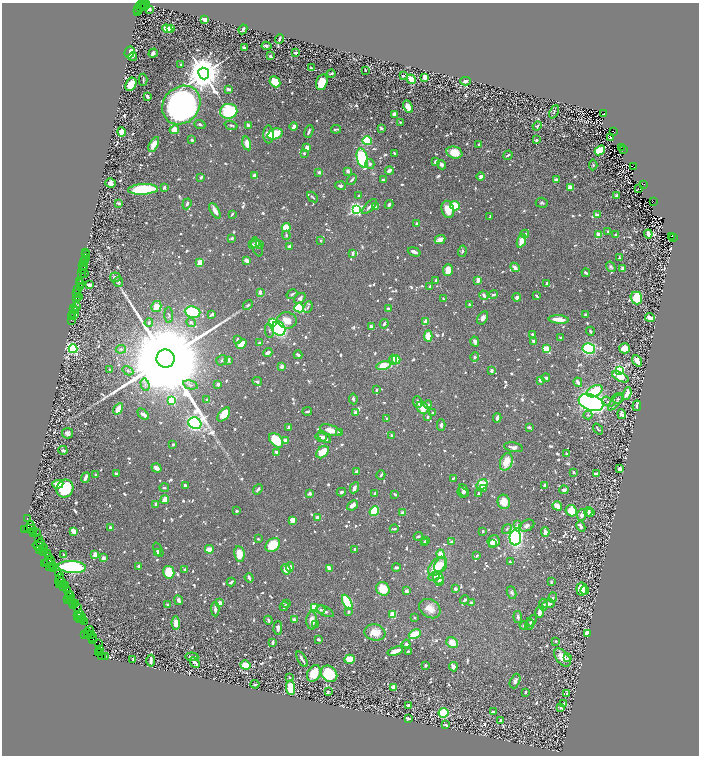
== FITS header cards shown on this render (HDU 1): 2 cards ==
NAXIS1  =                 1393
NAXIS2  =                 1507

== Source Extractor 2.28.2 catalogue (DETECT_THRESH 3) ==
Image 1393 x 1507 px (HDU 1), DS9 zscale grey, zoomed out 1/2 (1 PNG px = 2 x 2 image px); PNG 701 x 758 px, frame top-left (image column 1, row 1506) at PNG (2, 3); each listed source drawn as its Kron ellipse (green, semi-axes under 4 px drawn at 4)
Background 0.702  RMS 0.011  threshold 0.0328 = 3 sigma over >= 5 px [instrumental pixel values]
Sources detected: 1384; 100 cannot appear on this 1/2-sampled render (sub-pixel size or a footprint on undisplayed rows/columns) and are neither listed nor drawn; of the other 1284, the 500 brightest by FLUX_AUTO listed and drawn (784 fainter detections omitted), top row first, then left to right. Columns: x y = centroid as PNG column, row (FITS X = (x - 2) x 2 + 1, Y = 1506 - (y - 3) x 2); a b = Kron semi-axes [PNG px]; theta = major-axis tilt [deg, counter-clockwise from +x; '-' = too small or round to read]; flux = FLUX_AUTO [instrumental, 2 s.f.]
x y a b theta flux
144 4 2 2 - 220
142 5 6 2 -20 410
146 5 4 2 - 260
140 7 2 1 - 280
143 8 3 2 - 90
138 9 3 2 - 40
149 9 3 3 - 6.8
138 11 2 1 - 500
205 19 3 3 - 29
171 28 3 3 - 8
167 29 5 4 - 35
243 29 5 3 - 6.4
280 39 4 2 - 5.3
267 46 5 3 - 6.6
244 48 4 2 - 5.3
129 52 6 5 - 54
153 53 5 3 - 11
296 53 3 2 - 4.2
270 56 2 2 - 8.2
132 57 4 3 - 4.1
180 65 2 2 - 3.8
311 68 3 2 - 4.5
365 70 2 2 - 5.2
204 73 6 5 - 10000
331 73 4 2 - 6.2
403 75 2 2 - 4.7
424 77 3 3 - 30
411 79 5 3 - 48
143 80 6 2 89 3.7
465 81 5 3 - 6.9
275 82 6 5 - 75
322 82 8 5 76 68
131 84 7 5 61 59
228 89 4 2 - 11
147 96 3 2 - 8
181 105 20 17 48 1500
408 107 7 4 -64 23
229 111 8 7 - 190
554 112 7 3 66 4
394 114 3 3 - 19
604 114 3 2 - 89
400 122 3 2 - 4.7
200 124 6 3 -23 4.5
231 125 7 3 -18 5.2
248 125 4 3 - 7.8
537 126 5 3 - 4.7
294 127 4 2 - 18
381 128 3 3 - 4.8
336 129 5 2 - 4.6
174 130 5 4 - 37
309 131 6 2 68 7
122 132 4 4 - 47
614 132 3 2 - 160
269 134 9 5 -89 17
275 134 8 5 19 95
610 137 2 2 - 12
192 140 2 2 - 14
536 140 2 2 - 6.3
367 141 5 4 - 150
247 143 7 3 -76 35
154 144 8 4 61 32
479 144 3 2 - 5.4
621 147 3 1 - 250
307 148 3 3 - 20
624 149 2 2 - 210
600 150 5 3 - 160
304 153 3 3 - 4.6
395 153 4 2 - 5.2
454 153 8 6 -18 43
508 155 5 2 - 5.3
362 158 9 5 -76 250
435 162 3 3 - 7.6
370 164 5 4 - 7.1
441 165 5 4 - 7.3
593 165 5 3 - 4.1
634 167 2 1 - 99
389 170 4 2 - 15
348 171 3 3 - 11
319 172 2 2 - 18
254 176 3 3 - 17
481 176 4 3 - 6.8
201 177 3 2 - 7.5
352 180 6 2 52 6.2
383 180 3 2 - 6.8
556 180 2 2 - 29
111 183 5 4 - 20
643 184 3 2 - 46
340 186 5 3 - 7.9
164 187 3 2 - 5.4
570 188 3 2 - 65
143 189 15 5 3 220
638 189 2 1 - 5.4
359 195 2 2 - 4.4
616 195 3 2 - 4
313 197 6 2 -42 3.7
653 202 2 2 - 130
119 203 2 2 - 5.7
542 203 6 5 - 5.7
187 204 5 3 - 7.5
389 205 4 3 - 7.2
455 206 5 4 - 61
369 207 9 3 46 8.3
375 207 4 2 - 18
356 209 4 4 - 630
448 209 9 6 -76 43
215 211 8 3 -60 22
232 214 4 2 - 4.1
597 215 2 2 - 24
490 217 4 2 - 5.8
417 223 2 2 - 5.6
286 228 4 4 - 53
608 231 4 3 - 4.1
525 234 4 3 - 6.1
648 234 4 3 - 26
286 235 4 3 - 5.8
599 235 3 2 - 77
615 235 2 2 - 8.7
672 237 3 1 - 36
673 237 2 1 - 87
232 238 4 2 - 7.3
440 240 5 3 - 26
321 241 2 2 - 4.5
521 241 7 4 68 36
255 243 4 1 - 9.1
252 244 3 2 - 11
260 245 3 3 - 7
290 246 4 2 - 12
257 247 10 4 -71 8.7
462 251 6 3 75 5.1
85 252 2 1 - 53
414 252 7 3 -21 13
353 253 3 2 - 10
86 255 3 1 - 22
86 257 3 1 - 14
619 258 3 2 - 4.9
85 260 3 1 - 130
247 261 4 3 - 21
84 262 2 1 - 50
200 262 3 3 - 45
83 265 3 2 - 160
84 267 2 1 - 34
515 267 5 3 - 12
611 267 5 4 - 5.9
623 269 4 3 - 7.8
82 270 2 1 - 53
448 270 6 5 - 29
82 273 3 2 - 200
586 273 4 2 - 5.6
84 274 2 1 - 93
115 277 5 5 - 8.9
478 280 4 3 - 19
79 281 3 2 - 180
436 281 3 2 - 7
118 282 5 4 - 4.1
81 283 3 2 - 150
547 283 3 3 - 6.7
89 285 3 3 - 9.4
81 287 3 2 - 100
430 287 3 2 - 11
78 289 3 1 - 240
260 292 3 2 - 12
77 293 3 2 - 170
292 294 6 2 33 5.4
484 295 5 3 - 9
493 295 5 3 - 5.3
78 296 3 2 - 210
536 296 3 2 - 4.7
517 297 4 3 - 10
300 298 6 4 39 11
636 298 6 5 - 88
77 299 4 2 - 250
443 299 3 2 - 3.7
248 305 5 3 - 5.8
469 305 3 2 - 5.1
76 306 3 1 - 77
156 306 6 5 - 31
308 307 6 3 66 3.9
299 308 5 4 - 160
74 309 3 1 - 69
388 309 3 3 - 7.6
75 311 2 1 - 120
193 312 8 6 -7 190
72 314 2 2 - 48
212 314 4 2 - 11
74 315 2 2 - 56
169 315 8 4 -88 3.7
586 315 3 2 - 7.6
72 317 2 1 - 120
650 317 5 3 - 22
483 318 7 4 62 9.9
559 319 10 3 -4 36
71 320 2 1 - 80
287 320 10 8 -8 34
426 321 4 3 - 30
191 322 5 3 - 4.9
149 323 4 3 - 4.8
273 323 4 3 - 92
384 324 5 2 - 6.8
371 327 4 3 - 12
279 328 8 6 -51 510
269 331 7 4 -80 4.8
590 331 4 3 - 4.1
532 334 3 3 - 4.9
428 336 5 4 - 58
561 338 3 2 - 7.7
237 339 3 3 - 5.5
475 341 5 3 - 8.5
533 341 4 3 - 7.2
259 342 3 2 - 4.9
241 344 6 3 40 46
625 348 5 5 - 40
73 349 4 4 - 670
121 349 5 4 - 7.8
546 349 4 3 - 71
589 349 6 5 - 330
268 352 4 3 - 14
298 355 4 3 - 8.3
475 357 4 4 - 5
166 359 9 9 - 130000
222 360 6 5 - 4.6
228 360 3 3 - 13
393 360 5 4 - 15
396 360 4 4 - 44
637 361 6 3 -51 36
282 366 3 3 - 21
383 366 7 4 12 83
110 370 2 2 - 6.5
128 371 6 4 -31 7.1
491 371 3 3 - 9.1
619 371 3 3 - 560
620 377 9 4 -25 32
546 378 4 3 - 5.3
540 380 3 3 - 10
257 381 5 4 - 5.3
578 382 5 2 - 18
218 384 3 2 - 9.6
145 385 6 3 -73 4.4
191 385 7 4 -14 6.5
376 390 3 2 - 5
595 391 8 5 29 73
627 394 7 3 72 25
618 398 5 5 - 3.7
353 399 5 3 - 6.9
172 400 3 3 - 170
207 400 3 2 - 4.9
418 402 6 3 -70 7.8
608 402 6 4 -27 8.7
616 402 11 4 48 7.5
591 403 13 8 -20 2000
428 404 4 3 - 8.1
637 406 5 2 - 11
423 408 7 5 -45 58
118 409 6 3 57 40
307 411 4 2 - 4.7
356 412 3 2 - 15
432 413 2 2 - 12
143 414 7 3 -46 11
224 414 8 4 52 48
622 414 5 3 - 8.2
588 415 4 4 - 4.4
428 417 3 2 - 4.7
387 418 2 2 - 4.7
497 418 5 2 - 12
195 423 6 5 - 1600
441 425 6 4 -90 7.6
289 427 4 3 - 11
529 427 3 2 - 6
598 429 6 2 -52 4.1
330 430 11 5 -17 32
339 432 4 2 - 8.9
68 433 5 5 - 9.9
391 436 4 3 - 4.7
321 437 5 3 - 17
324 437 7 2 -35 10
276 440 8 5 -47 98
285 441 4 3 - 19
173 444 2 2 - 6
513 447 9 4 -9 10
63 450 4 3 - 5.7
277 452 4 3 - 9.7
322 452 7 5 44 54
566 454 2 2 - 4.8
506 462 9 6 70 43
157 468 5 3 - 16
620 469 4 3 - 15
357 471 3 2 - 13
574 472 3 2 - 8.7
596 473 4 2 - 9.5
116 474 3 2 - 7.4
96 475 3 2 - 5
381 475 5 2 - 4.4
86 478 6 2 68 12
453 478 3 2 - 4.8
58 484 5 4 - 26
482 484 6 5 - 81
185 485 2 2 - 7.8
545 485 4 3 - 7
65 488 9 8 - 110
164 488 5 3 - 4.9
355 488 6 3 63 14
258 489 6 3 50 8.5
483 489 4 3 - 12
464 490 7 4 -67 6.9
564 490 4 3 - 7.7
341 492 4 2 - 5.8
462 492 5 4 - 4.9
310 493 4 3 - 4.8
375 493 4 3 - 5.1
478 493 3 2 - 5.2
395 494 4 2 - 4.6
165 499 4 3 - 35
504 502 7 6 - 34
156 504 3 2 - 8.4
352 505 6 3 41 16
557 506 5 3 - 47
236 511 3 2 - 5.5
374 511 5 4 - 100
571 511 6 5 - 41
588 512 5 3 - 8.5
403 513 3 3 - 11
591 513 3 3 - 12
581 515 5 3 - 13
318 518 4 3 - 22
27 519 3 1 - 67
292 520 4 4 - 23
518 525 3 2 - 22
31 526 5 2 - 340
527 526 8 5 28 10
581 526 5 4 - 9.3
110 527 3 3 - 5
25 529 2 1 - 50
30 529 6 3 -14 520
394 529 4 2 - 5.2
507 529 5 3 - 4.6
74 531 4 3 - 37
483 531 2 2 - 6
33 532 4 1 - 140
545 532 5 3 - 15
36 533 2 2 - 68
34 534 2 2 - 80
418 536 4 3 - 3.9
515 538 7 5 -90 580
38 539 3 1 - 53
258 539 2 2 - 4.5
426 541 3 2 - 6.5
494 541 6 6 - 26
424 542 3 2 - 4.9
452 542 3 3 - 11
40 543 4 2 - 330
493 544 3 3 - 6.7
273 545 8 6 40 64
40 546 8 4 -17 530
40 549 2 1 - 41
43 549 3 1 - 110
209 549 4 3 - 43
355 549 3 3 - 4.7
158 550 7 3 -66 13
43 551 2 2 - 100
158 553 4 3 - 5.9
47 554 3 2 - 95
64 554 3 2 - 4.3
239 554 8 5 -82 47
440 554 4 4 - 31
95 555 4 3 - 22
477 555 3 2 - 4.3
48 557 2 1 - 74
103 558 3 3 - 17
50 560 5 2 - 410
510 562 3 2 - 4.8
45 564 3 1 - 36
50 564 7 3 -22 480
441 565 8 6 64 22
138 566 3 2 - 6.3
437 566 11 7 49 61
50 567 2 2 - 52
53 567 4 1 - 180
72 567 14 6 -4 320
290 567 5 4 - 16
396 567 4 3 - 5.4
53 569 3 2 - 150
185 569 4 3 - 6.4
286 569 5 4 - 26
329 569 3 2 - 20
169 572 6 5 - 68
58 574 3 2 - 69
434 576 6 3 19 4.5
60 578 5 4 - 250
249 578 5 2 - 7.1
438 578 7 5 -74 32
440 581 3 3 - 8.6
60 582 5 2 - 260
231 582 4 2 - 9
551 582 4 3 - 3.8
60 584 2 1 - 50
62 585 3 1 - 97
66 586 2 1 - 51
64 587 2 1 - 36
383 589 7 6 - 60
455 589 2 2 - 15
582 589 6 5 - 44
68 590 3 1 - 24
585 590 4 3 - 15
406 591 3 2 - 16
512 592 6 4 -66 7.4
70 594 3 1 - 110
70 596 4 2 - 140
71 597 2 1 - 63
553 598 5 4 - 5.6
67 600 3 2 - 31
70 600 4 2 - 260
179 600 5 3 - 12
465 600 5 2 - 7.6
72 602 4 1 - 120
347 602 8 4 -64 180
76 603 2 1 - 72
220 603 4 3 - 21
471 603 2 2 - 17
74 604 2 2 - 56
286 604 4 3 - 3.8
549 604 6 3 13 10
168 605 3 3 - 8.1
543 605 6 4 -83 6.5
284 606 4 3 - 7.4
77 607 3 2 - 69
314 608 3 3 - 150
215 609 7 3 -87 12
430 609 11 8 -35 29
321 610 4 4 - 4.7
325 611 9 4 -27 7.5
348 612 2 2 - 11
540 612 5 3 - 23
80 614 4 2 - 300
77 615 2 1 - 32
393 615 3 3 - 71
80 617 6 2 9 300
415 617 3 3 - 3.8
518 617 6 3 -84 7.4
79 620 2 1 - 33
82 620 3 1 - 120
268 620 4 2 - 4.7
294 620 4 3 - 11
312 620 9 5 -89 24
532 621 7 3 50 4.9
84 622 4 2 - 71
176 623 6 4 -87 24
316 625 3 2 - 6.3
524 625 4 4 - 6
529 625 5 3 - 4.1
278 628 7 4 89 9.7
90 631 5 2 - 240
375 632 10 8 -9 38
87 633 2 1 - 38
587 633 4 3 - 29
84 634 3 1 - 16
415 634 6 4 28 61
90 635 5 2 - 250
92 637 4 2 - 66
93 639 3 1 - 75
318 639 3 2 - 7.1
556 641 3 2 - 3.8
273 642 4 2 - 9.6
98 643 3 1 - 21
452 643 6 5 - 37
406 644 4 3 - 5.3
100 649 4 2 - 140
395 651 8 3 18 35
408 651 4 3 - 4
98 653 3 1 - 100
100 653 2 2 - 220
102 655 3 1 - 44
105 656 2 1 - 54
192 657 6 2 -6 16
562 657 10 6 -50 45
568 657 4 3 - 4.5
133 659 4 2 - 3.9
302 659 8 2 -60 9.6
350 659 5 4 - 55
151 661 6 2 86 14
195 662 6 2 -47 9.5
245 665 5 4 - 57
425 665 3 2 - 4.6
453 667 4 4 - 7.6
314 673 9 6 61 70
329 674 9 7 -44 170
290 678 3 2 - 4.2
515 681 7 4 67 10
255 684 4 2 - 3.9
393 687 3 3 - 22
291 688 7 4 -85 130
328 691 3 2 - 8.9
525 692 3 2 - 4.5
567 693 2 2 - 4.3
564 704 3 2 - 12
408 706 3 3 - 8
561 708 3 3 - 5.4
493 712 3 2 - 5.7
443 713 5 5 - 130
408 718 3 2 - 4.5
500 720 2 2 - 10
446 725 3 2 - 8.8
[784 fainter detections neither listed nor drawn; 100 sub-pixel or undisplayed-footprint detections neither listed nor drawn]